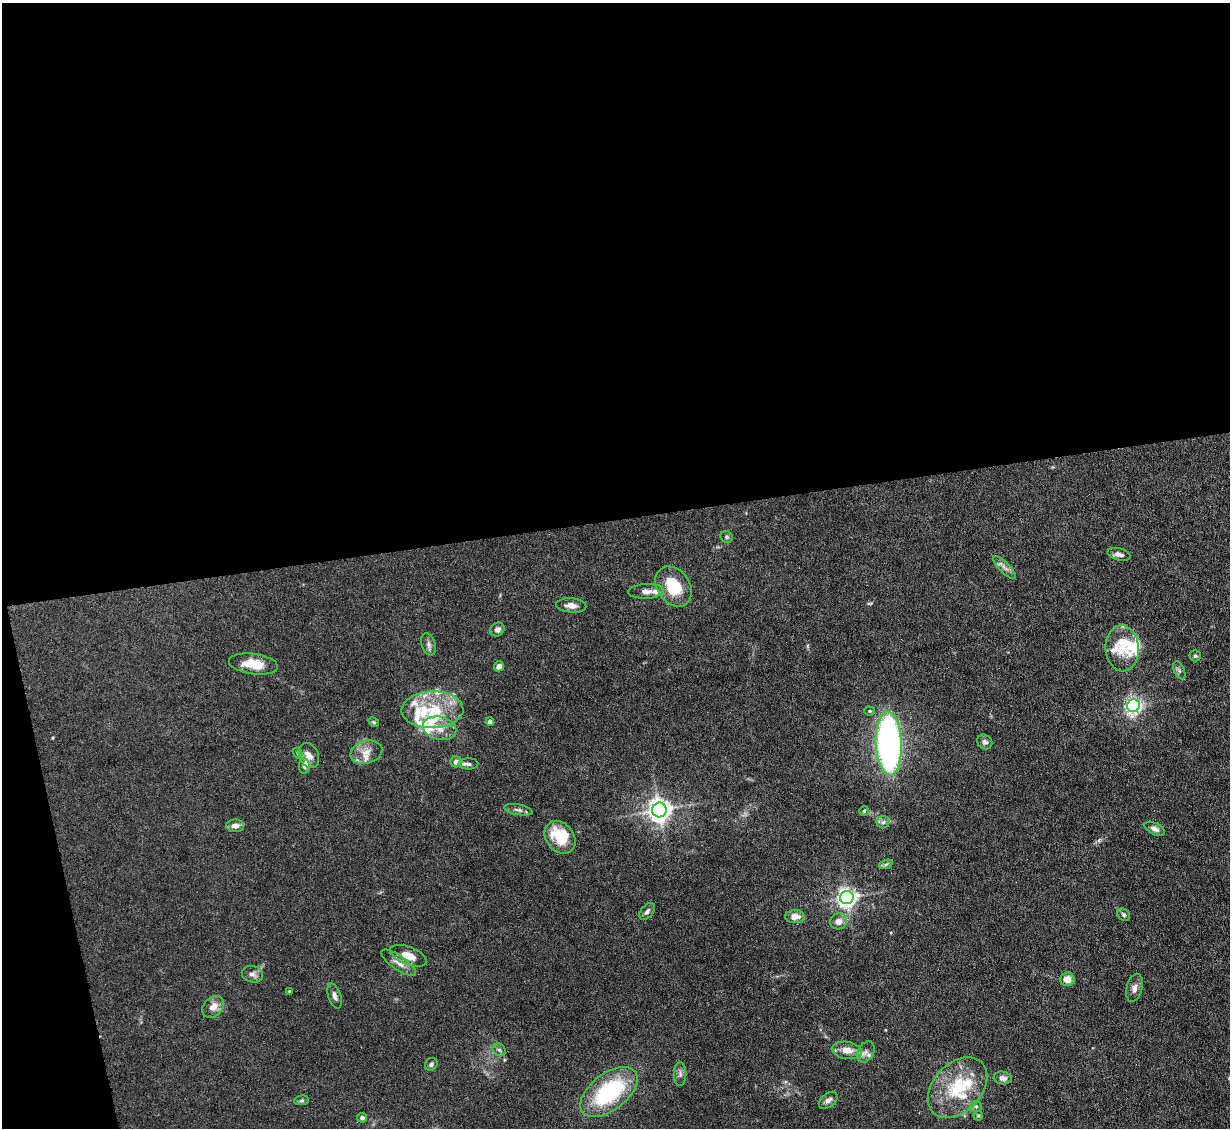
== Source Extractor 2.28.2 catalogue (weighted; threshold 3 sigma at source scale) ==
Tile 1 of 4 x 4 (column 1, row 1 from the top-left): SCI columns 1-1228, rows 3628-4753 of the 4910 x 4886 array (HDU 1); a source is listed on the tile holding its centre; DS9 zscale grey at full resolution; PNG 1232 x 1130 px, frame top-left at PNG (2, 3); each listed source drawn as its Kron ellipse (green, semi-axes under 4 px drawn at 4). Shown black and unused: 48% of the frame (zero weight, under 4 of 8 exposures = <1% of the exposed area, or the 3 px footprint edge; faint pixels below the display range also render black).
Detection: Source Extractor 2.28.2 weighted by HDU 2 'WHT'; one run over the whole footprint, this tile lists its part. Background 0.0668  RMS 0.0031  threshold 0.0126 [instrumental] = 3 sigma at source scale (4.09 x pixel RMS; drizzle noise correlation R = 1.36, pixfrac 0.8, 0.05/0.05 arcsec/px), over >= 5 px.
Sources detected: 80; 1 inside a brighter object's white glare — neither listed nor drawn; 18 inside a brighter listed object's ellipse — not listed separately; the other 61 listed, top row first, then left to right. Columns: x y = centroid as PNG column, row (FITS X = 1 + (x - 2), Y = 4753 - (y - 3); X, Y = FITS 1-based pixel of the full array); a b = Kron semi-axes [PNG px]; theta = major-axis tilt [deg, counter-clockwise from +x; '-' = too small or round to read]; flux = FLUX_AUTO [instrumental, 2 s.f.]
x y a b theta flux
727 537 6 5 - 0.52
1119 554 12 6 -14 1.3
1005 567 15 5 -45 1.4
673 586 22 16 -54 11
646 591 18 7 2 1.8
571 605 15 7 -5 1.9
497 630 7 6 - 1.1
429 644 11 7 -73 1.1
1122 648 23 16 -87 6
1195 656 5 5 - 0.52
253 664 25 10 -8 6.2
499 666 5 4 - 1.7
1179 670 9 5 -63 0.7
1133 706 6 6 - 82
432 710 31 18 1 13
870 711 5 4 - 0.41
374 722 6 4 -27 0.38
490 722 4 4 - 1.3
439 728 17 11 -13 3.8
985 742 8 7 - 0.92
889 743 32 13 -88 110
366 752 16 11 17 3.1
298 753 6 4 -60 0.38
309 755 13 9 -65 2.2
456 762 5 5 - 1.9
468 764 10 5 1 0.83
304 766 8 5 -89 0.77
518 810 14 5 -11 1.1
659 810 7 7 - 240
864 811 5 5 - 0.37
883 822 6 6 - 0.79
235 826 9 6 -2 1.6
1155 829 11 5 -26 1.4
560 837 18 14 -53 11
886 864 7 4 19 0.62
847 897 6 6 - 140
647 911 10 6 48 0.84
1124 915 7 5 -46 0.7
795 917 10 6 0 2.7
839 921 8 8 - 2
408 956 19 9 -21 3.8
399 963 20 7 -35 2.3
252 974 11 8 -15 1.4
1067 979 7 7 - 2.5
1134 988 14 7 76 1.7
289 991 4 3 - 0.21
335 996 13 6 -71 1.3
213 1007 12 9 45 2.6
499 1050 7 5 -43 0.63
847 1050 15 8 -9 3.3
866 1052 11 8 58 1.6
431 1064 7 6 - 0.79
680 1074 12 6 -90 1
1003 1078 9 6 -11 1.4
957 1088 35 24 47 16
609 1092 33 18 37 30
302 1100 7 5 7 0.56
828 1100 11 6 38 1.3
976 1106 6 5 - 0.5
978 1116 5 4 - 0.42
362 1118 5 5 - 0.92